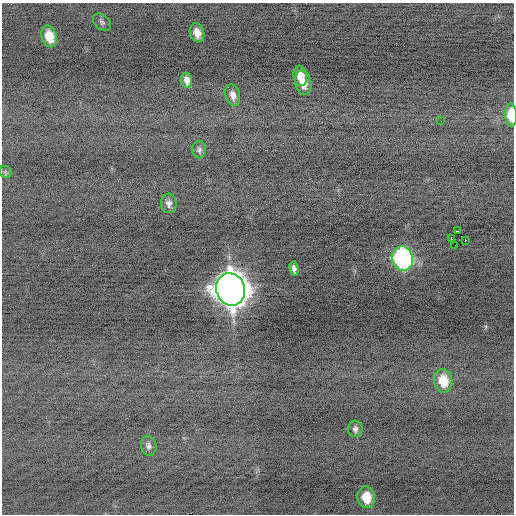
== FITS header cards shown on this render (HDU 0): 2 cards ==
NAXIS1  =                  512 / Axis length
NAXIS2  =                  512 / Axis length

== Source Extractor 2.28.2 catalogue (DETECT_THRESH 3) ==
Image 512 x 512 px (HDU 0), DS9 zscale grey, 1 PNG px = 1 image px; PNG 516 x 516 px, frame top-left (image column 1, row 512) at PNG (2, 3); each listed source drawn as its Kron ellipse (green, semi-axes under 4 px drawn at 4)
Background -0.357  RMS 0.71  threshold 2.13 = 3 sigma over >= 5 px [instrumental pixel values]
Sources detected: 23; all 23 listed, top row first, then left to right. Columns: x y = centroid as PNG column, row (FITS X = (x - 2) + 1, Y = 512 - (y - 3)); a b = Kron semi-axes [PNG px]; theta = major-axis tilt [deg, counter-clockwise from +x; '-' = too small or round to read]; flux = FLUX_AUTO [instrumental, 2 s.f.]
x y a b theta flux
102 22 10 7 -43 140
197 33 10 7 -75 500
49 36 11 7 -74 980
300 76 10 6 -82 570
187 80 8 5 -77 280
303 83 12 8 -79 520
233 95 11 7 -74 290
511 115 11 6 -85 1100
441 121 2 2 - 46
199 149 9 7 -89 140
5 172 6 5 - 76
169 203 10 7 -87 240
458 231 3 2 - 590
451 239 4 3 - 450
465 240 2 2 - 120
455 245 2 2 - 54
403 259 12 10 -76 10000
294 269 7 4 -80 170
231 289 16 14 -70 98000
443 381 12 9 -81 1100
355 429 8 7 - 170
149 446 10 7 -80 180
366 497 11 8 -83 1000
At the frame edge (FLAGS 8, measured only in part): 1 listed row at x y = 511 115